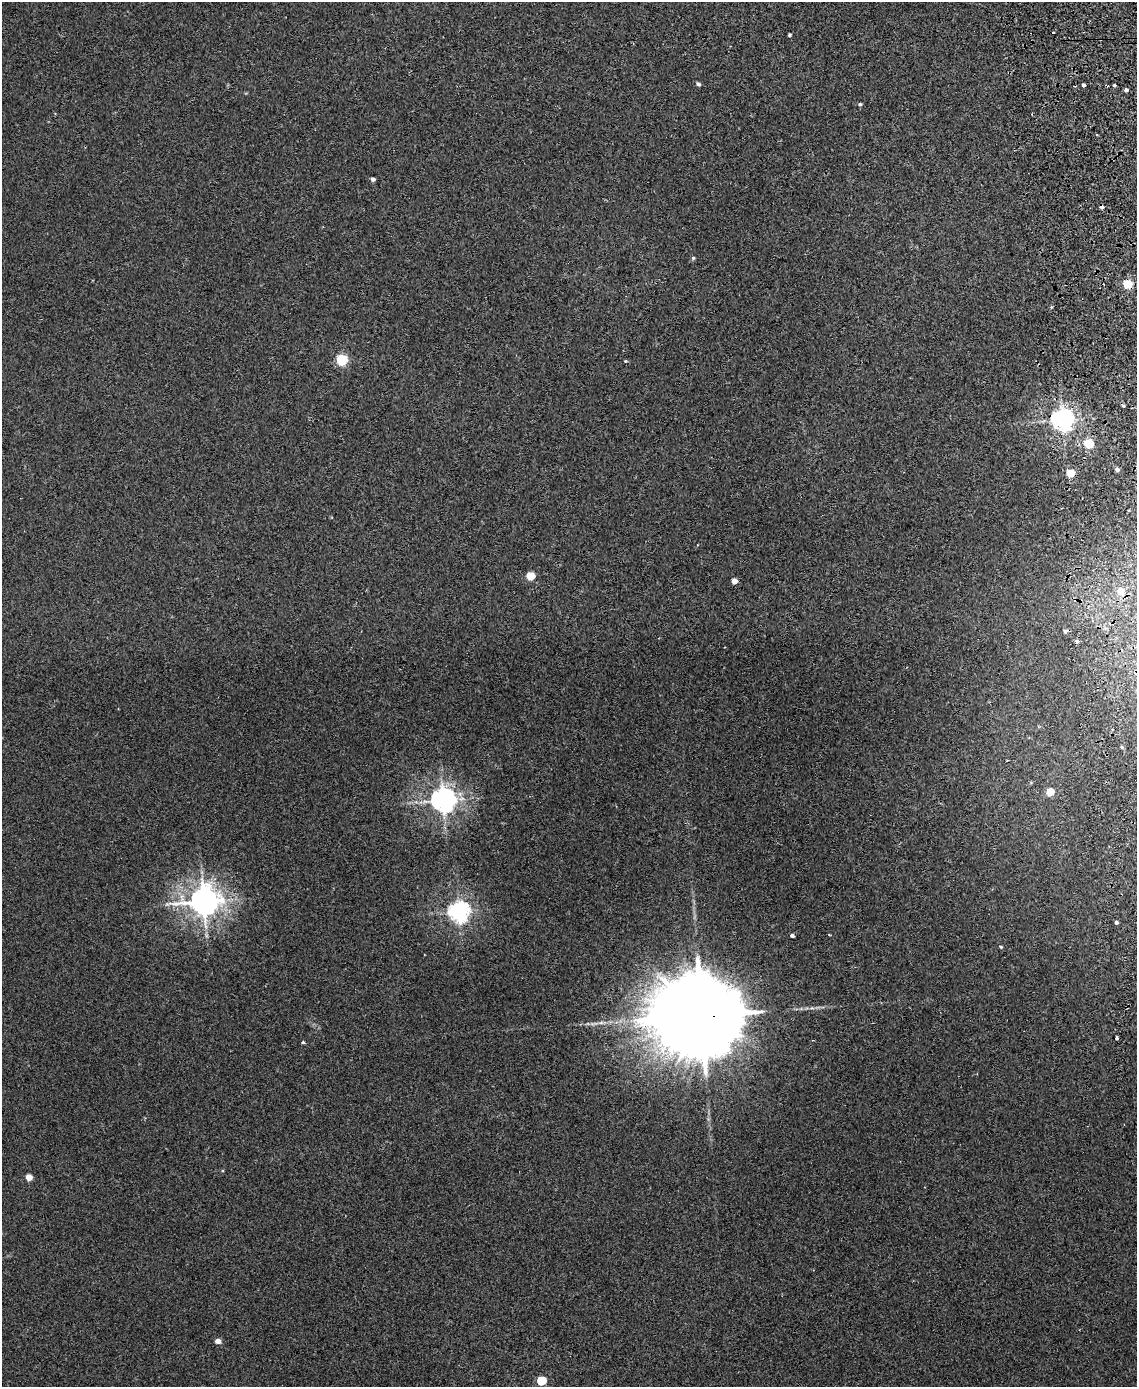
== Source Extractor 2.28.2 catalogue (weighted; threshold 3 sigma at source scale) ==
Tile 6 of 4 x 3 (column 2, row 2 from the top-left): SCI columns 1193-2327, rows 1527-2911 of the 4656 x 4538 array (HDU 1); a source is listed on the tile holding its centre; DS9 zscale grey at full resolution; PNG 1139 x 1389 px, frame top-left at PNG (2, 2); no overlay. Shown black and unused: <1% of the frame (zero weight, under 2 of 3 exposures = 3% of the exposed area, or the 3 px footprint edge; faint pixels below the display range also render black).
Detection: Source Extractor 2.28.2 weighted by HDU 2 'WHT'; one run over the whole footprint, this tile lists its part. Background 0.0315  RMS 0.0064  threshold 0.0289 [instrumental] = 3 sigma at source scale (4.5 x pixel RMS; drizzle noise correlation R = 1.50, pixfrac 1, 0.05/0.05 arcsec/px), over >= 5 px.
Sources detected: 41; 3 cosmic-ray / hot-pixel residue — not listed; the other 38 listed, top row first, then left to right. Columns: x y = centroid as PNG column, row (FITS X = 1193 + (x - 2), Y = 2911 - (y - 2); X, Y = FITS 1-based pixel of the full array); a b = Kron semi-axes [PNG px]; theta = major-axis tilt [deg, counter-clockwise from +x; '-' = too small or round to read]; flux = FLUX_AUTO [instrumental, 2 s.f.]
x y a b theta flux
1053 33 3 3 - 2.8
789 35 3 3 - 1.3
698 84 5 4 - 1.7
1083 85 4 3 - 7.8
1114 85 3 3 - 2.9
1126 90 3 3 - 5.3
860 104 4 4 - 0.91
1097 135 2 2 - 0.65
373 179 4 4 - 2
1102 207 4 3 - 4.3
693 258 5 4 - 0.96
1127 284 5 5 - 27
342 360 6 5 - 57
625 361 5 4 - 0.6
1062 420 7 7 - 470
1088 443 5 5 - 35
1117 469 4 4 - 1.6
1070 473 5 4 - 18
530 576 5 5 - 20
734 581 4 4 - 6.2
1121 591 6 5 - 9.8
1065 631 6 5 - 1.4
1077 641 3 3 - 3.4
1050 792 5 5 - 14
443 800 8 7 - 630
204 901 10 8 10 990
459 912 7 7 - 370
1116 922 3 3 - 2
829 935 2 2 - 0.55
792 936 4 3 - 1.8
1001 947 4 4 - 0.92
701 1016 28 19 -1 17000
601 1023 7 4 1 1.4
1116 1038 3 3 - 3.6
303 1043 3 3 - 2.1
29 1177 5 4 - 8.7
218 1341 5 4 - 4.2
541 1380 5 5 - 30
Overlapping masked pixels (flux is a lower limit): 3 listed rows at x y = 1102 207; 1127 284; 701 1016